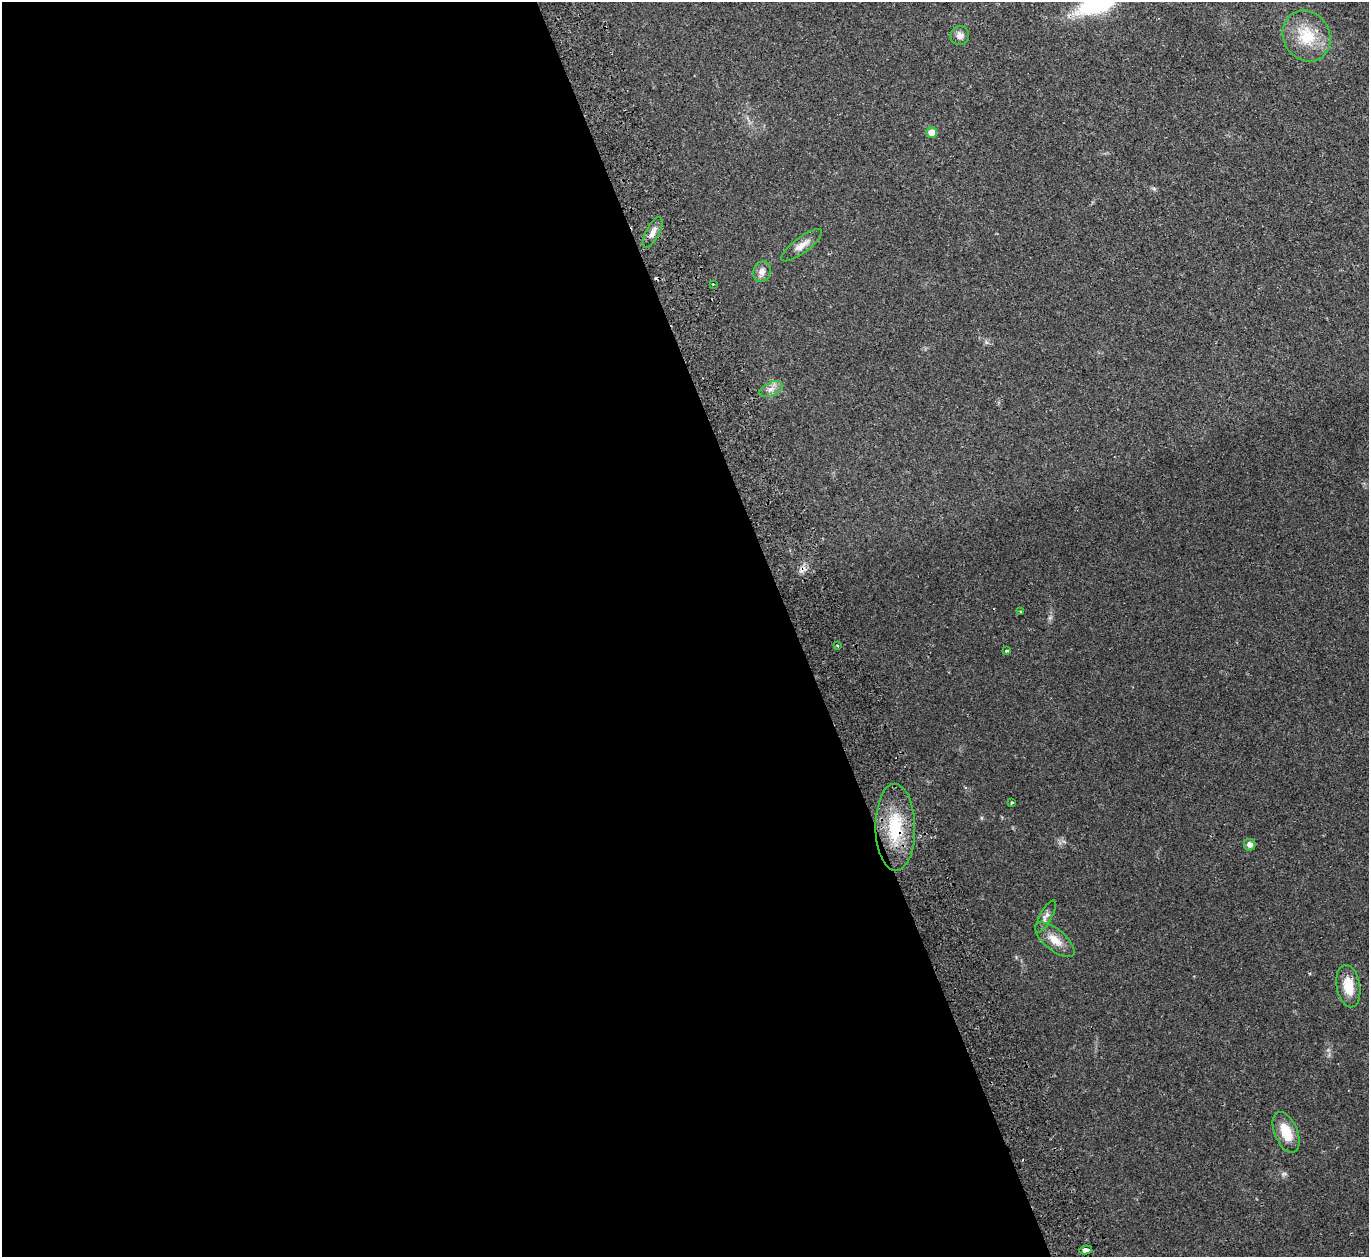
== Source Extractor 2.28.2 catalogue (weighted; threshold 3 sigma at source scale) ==
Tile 9 of 4 x 4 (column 1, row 3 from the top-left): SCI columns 56-1422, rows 1438-2692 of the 5582 x 5510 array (HDU 1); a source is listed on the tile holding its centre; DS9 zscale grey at full resolution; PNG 1371 x 1259 px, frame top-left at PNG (2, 2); each listed source drawn as its Kron ellipse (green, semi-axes under 4 px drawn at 4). Shown black and unused: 58% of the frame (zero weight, under 2 of 3 exposures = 3% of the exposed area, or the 3 px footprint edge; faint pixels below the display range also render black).
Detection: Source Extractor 2.28.2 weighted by HDU 2 'WHT'; one run over the whole footprint, this tile lists its part. Background 0.0176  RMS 0.004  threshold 0.018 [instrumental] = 3 sigma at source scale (4.5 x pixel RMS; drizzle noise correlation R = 1.50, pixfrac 1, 0.05/0.05 arcsec/px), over >= 5 px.
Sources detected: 21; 2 cosmic-ray / hot-pixel residue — neither listed nor drawn; the other 19 listed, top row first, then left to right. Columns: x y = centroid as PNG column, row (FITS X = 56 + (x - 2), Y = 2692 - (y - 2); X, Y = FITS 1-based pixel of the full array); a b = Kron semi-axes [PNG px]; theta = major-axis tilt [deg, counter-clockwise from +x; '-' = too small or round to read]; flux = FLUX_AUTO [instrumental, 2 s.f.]
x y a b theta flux
960 36 9 9 - 2.1
1306 36 26 23 -59 13
932 133 5 5 - 3.6
653 232 17 6 63 2.8
802 245 25 7 37 3.3
762 272 10 8 69 2.3
713 284 2 2 - 0.28
771 389 12 7 24 2.3
1021 612 3 3 - 0.43
837 645 3 3 - 1.7
1007 651 4 3 - 0.55
1012 803 3 3 - 0.72
895 827 43 20 -89 21
1250 845 6 6 - 1.9
1046 917 18 6 62 1.7
1055 940 24 10 -39 5.4
1348 986 21 11 -79 7.5
1286 1132 21 11 -66 8.2
1086 1250 6 4 11 3.5
Overlapping masked pixels (flux is a lower limit): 2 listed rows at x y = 895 827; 1086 1250